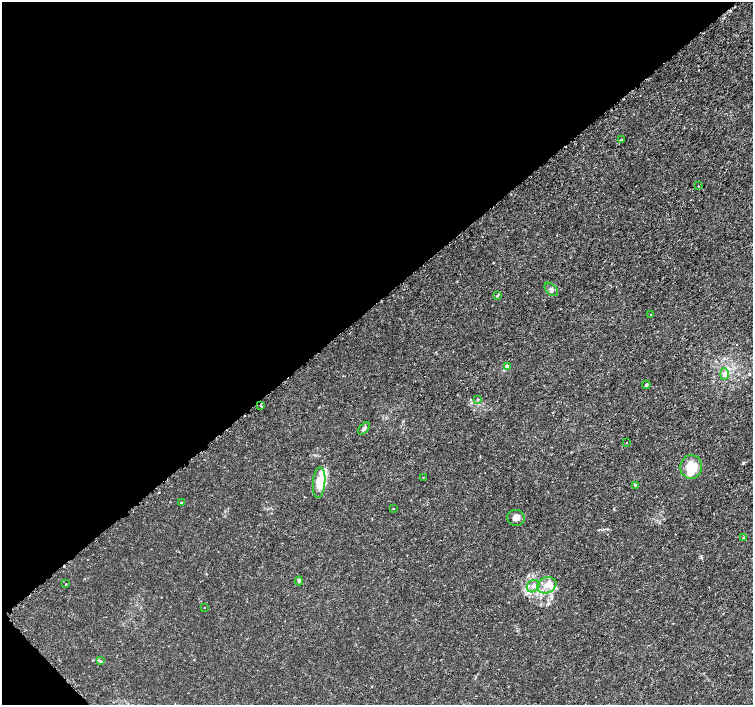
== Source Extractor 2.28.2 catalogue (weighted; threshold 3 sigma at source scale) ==
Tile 5 of 4 x 4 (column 1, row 2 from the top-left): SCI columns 22-1522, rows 2981-4385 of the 6056 x 6026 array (HDU 1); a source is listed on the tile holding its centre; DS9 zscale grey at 2 x 2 block average (1 PNG px = mean of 2 x 2 image px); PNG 755 x 707 px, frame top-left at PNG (2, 2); each listed source drawn as its Kron ellipse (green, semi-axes under 4 px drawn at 4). Shown black and unused: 44% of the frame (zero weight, under 3 of 5 exposures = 2% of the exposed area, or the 3 px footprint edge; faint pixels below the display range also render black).
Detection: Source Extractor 2.28.2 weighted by HDU 2 'WHT'; one run over the whole footprint, this tile lists its part. Background 0.00166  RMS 7.4e-04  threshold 0.00334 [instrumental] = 3 sigma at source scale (4.5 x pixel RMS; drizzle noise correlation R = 1.50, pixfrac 1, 0.0396/0.0396 arcsec/px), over >= 5 px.
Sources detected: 34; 1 inside a brighter object's white glare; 3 cosmic-ray / hot-pixel residue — neither listed nor drawn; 4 inside a brighter listed object's ellipse — not listed separately; the other 26 listed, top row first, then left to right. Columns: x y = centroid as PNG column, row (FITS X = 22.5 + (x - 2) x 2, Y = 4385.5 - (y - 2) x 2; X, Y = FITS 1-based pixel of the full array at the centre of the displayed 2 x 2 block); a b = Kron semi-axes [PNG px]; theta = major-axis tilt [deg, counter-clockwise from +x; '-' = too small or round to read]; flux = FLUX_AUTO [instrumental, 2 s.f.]
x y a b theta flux
622 140 3 2 - 0.13
698 186 2 2 - 0.07
551 289 8 5 -46 0.56
497 295 4 3 - 0.17
651 314 2 2 - 0.19
507 366 4 3 - 0.61
724 374 5 3 - 0.42
646 385 4 2 - 0.24
478 399 3 2 - 0.11
261 406 3 2 - 0.11
364 428 7 3 51 0.58
627 443 2 2 - 0.18
691 467 12 11 - 5.8
423 478 2 2 - 0.08
319 482 15 6 85 3.3
635 485 4 3 - 0.16
181 503 2 2 - 0.18
393 508 3 2 - 0.09
516 518 9 8 - 0.85
743 538 3 2 - 0.13
299 581 4 4 - 0.24
66 584 3 2 - 0.086
547 585 10 7 22 1.6
533 586 7 5 40 0.76
205 607 2 2 - 0.055
101 661 3 3 - 0.15
Diffuse or blended objects may show on this block-average render without a row.